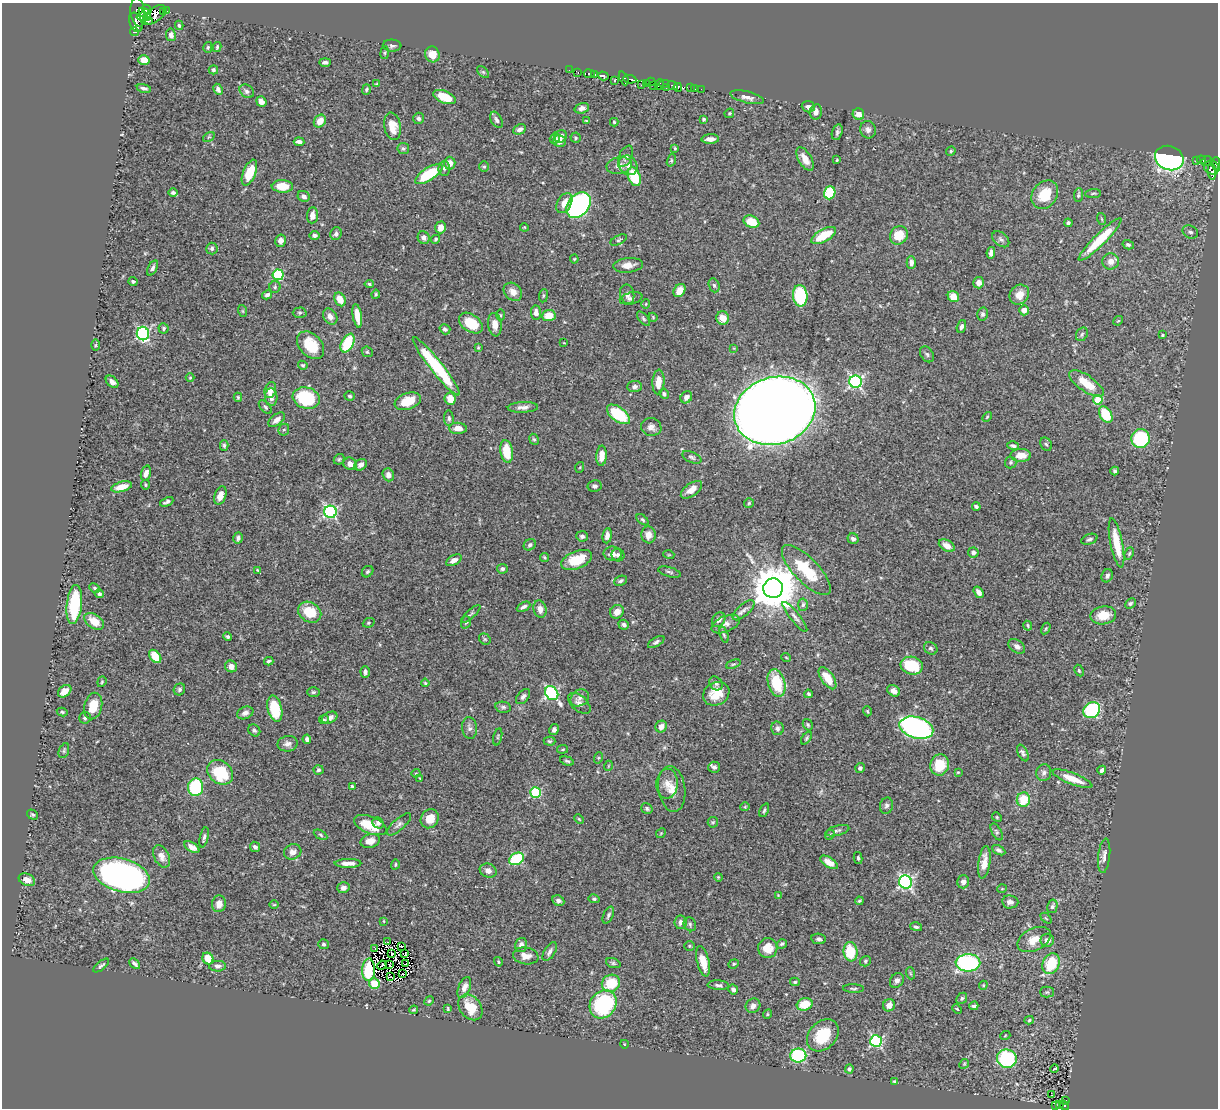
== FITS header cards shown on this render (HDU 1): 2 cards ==
NAXIS1  =                 1216
NAXIS2  =                 1106

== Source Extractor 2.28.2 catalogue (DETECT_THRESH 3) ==
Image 1216 x 1106 px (HDU 1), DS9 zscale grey, 1 PNG px = 1 image px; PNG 1220 x 1110 px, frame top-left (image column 1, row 1106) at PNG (2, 3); each listed source drawn as its Kron ellipse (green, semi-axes under 4 px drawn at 4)
Background 0.439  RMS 0.019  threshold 0.0561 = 3 sigma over >= 5 px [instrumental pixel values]
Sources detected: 479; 3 with non-positive FLUX_AUTO (blend fragments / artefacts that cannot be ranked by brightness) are neither listed nor drawn; the other 476 listed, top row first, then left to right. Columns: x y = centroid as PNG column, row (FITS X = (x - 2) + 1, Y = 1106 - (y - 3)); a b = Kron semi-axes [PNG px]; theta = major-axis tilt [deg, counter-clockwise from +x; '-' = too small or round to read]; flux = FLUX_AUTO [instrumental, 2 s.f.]
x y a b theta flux
147 9 5 4 - 230
163 11 3 2 - 44
166 11 3 2 - 14
138 12 14 7 -82 990
145 13 7 2 -35 230
155 15 12 7 41 490
144 17 7 3 -4 300
148 21 5 2 - 59
136 22 10 6 -71 460
179 25 5 3 - 2.1
135 32 4 2 - 31
171 35 6 5 - 4.8
392 46 9 6 -3 3.7
208 47 5 4 - 1.9
217 47 5 3 - 1.7
385 53 6 3 82 1.5
432 54 8 7 - 16
144 60 6 5 - 15
325 62 5 3 - 3.1
213 70 5 4 - 1.8
569 70 2 2 - 1.6
483 72 7 4 -44 1.8
578 72 4 3 - 18
589 74 5 3 - 50
595 75 4 3 - 88
603 76 5 4 - 300
624 78 7 3 -67 30
630 79 6 3 -8 85
614 81 3 3 - 85
651 82 4 2 - 37
646 83 4 3 - 17
376 84 3 3 - 1.2
642 84 4 2 - 12
659 84 5 2 - 130
664 84 5 2 - 100
654 85 3 2 - 17
673 86 5 3 - 66
666 87 2 2 - 8
678 87 4 2 - 80
144 88 7 4 -14 3
690 88 4 3 - 8
218 89 6 4 -64 4.6
366 89 5 4 - 1.8
694 89 3 3 - 31
701 89 4 2 - 22
247 91 8 6 -40 3.6
444 97 12 6 -21 26
747 97 17 5 -14 6.9
261 102 5 4 - 6.1
808 107 7 5 -21 4.5
582 108 7 5 17 5.3
816 112 7 6 - 6.9
729 113 5 4 - 1.5
858 114 6 5 - 9.4
418 118 6 5 - 3.3
704 119 4 4 - 2.3
496 120 9 5 -62 3.7
320 121 7 5 48 12
586 121 4 3 - 1.3
614 122 4 4 - 1.4
393 126 14 8 -79 17
520 129 6 5 - 4.3
868 130 9 8 - 5.1
837 132 8 5 73 2.9
560 136 6 6 - 7.4
209 137 6 4 32 1.8
555 138 5 5 - 3.5
576 138 5 5 - 2.4
710 139 9 4 2 6.9
559 141 7 5 -14 8.4
299 142 5 4 - 4.3
403 148 5 5 - 2.4
675 148 3 3 - 1.3
951 151 5 4 - 1.8
626 156 11 6 64 4.5
1169 158 14 12 -22 380
805 159 13 6 -60 12
671 160 6 4 70 1.6
837 160 3 2 - 1.2
1196 160 3 2 - 5
1201 160 4 3 - 53
1207 161 6 2 43 14
450 163 6 6 - 10
1216 163 6 3 87 69
628 165 10 9 - 8.1
619 166 13 8 10 9.2
484 167 5 5 - 1.8
1212 167 8 6 -20 100
444 168 7 6 - 3.8
1212 172 8 4 -84 100
249 173 14 6 68 33
429 174 16 6 32 68
634 177 10 6 -68 47
282 186 10 6 -2 23
173 192 4 4 - 2.5
830 193 6 5 - 51
1093 194 8 3 6 1.6
1045 195 15 12 53 34
1078 195 7 4 83 2.4
304 196 6 5 - 4.4
564 203 11 7 60 12
579 205 14 10 50 320
312 215 8 5 85 7.8
1102 219 6 3 -70 1.5
751 222 8 6 -24 24
1068 223 4 4 - 2.8
441 227 6 5 - 11
524 227 4 3 - 1
1190 232 8 6 -27 4.2
336 234 6 5 - 3.3
314 235 5 4 - 3.2
899 235 10 8 49 25
824 236 14 6 29 38
424 238 6 6 - 4.5
436 239 4 4 - 2
1001 239 10 6 -40 4
1100 239 29 6 45 45
619 240 9 4 25 2.4
281 241 6 5 - 4.9
1128 245 6 4 -14 2.4
212 248 6 5 - 3.2
991 253 6 4 79 5
574 259 4 4 - 1.3
1111 261 8 8 - 8.6
911 263 6 4 89 4.5
628 265 15 7 6 11
153 268 8 4 63 3.4
278 275 5 5 - 100
133 282 4 4 - 2.1
979 283 6 5 - 8.2
369 284 4 4 - 1.7
714 285 7 5 -70 2.5
275 287 6 5 - 2.3
679 290 7 5 54 14
513 292 10 8 -44 9.5
376 294 4 3 - 1.7
627 294 10 7 -78 5.5
267 295 5 4 - 3.5
1019 295 10 9 - 14
543 296 6 4 84 1.8
800 296 11 7 -84 82
953 297 6 5 - 17
631 298 11 5 12 4.2
340 299 7 5 -60 15
646 304 4 4 - 1.2
1024 310 5 5 - 6.2
243 311 6 4 -71 1.4
300 313 7 5 1 2.3
536 313 7 5 -84 6.6
982 314 6 5 - 3
500 315 5 3 - 1.4
549 315 7 5 4 20
357 316 12 4 -80 16
330 317 8 6 -58 7
653 317 4 4 - 1.3
723 318 6 6 - 13
643 319 8 4 -50 2.2
1118 321 5 4 - 1.3
471 323 13 8 -35 34
495 325 12 6 -83 12
961 327 6 4 72 3.8
164 328 5 5 - 2.3
445 329 5 5 - 3.2
143 333 7 6 - 170
1082 334 7 5 59 2.6
1162 335 3 3 - 1.5
347 343 10 6 63 52
564 343 4 2 - 0.76
96 345 5 3 - 1.2
310 345 16 11 -46 37
478 348 3 3 - 1.3
734 348 4 4 - 0.95
367 352 6 5 - 1.8
927 354 9 6 -56 2.8
303 365 5 4 - 1.8
436 366 37 6 -51 93
190 378 4 3 - 1.1
112 382 7 5 -43 4.9
658 382 12 6 87 14
856 382 6 6 - 230
1087 384 20 8 -34 28
634 387 7 5 3 4.3
270 390 8 5 74 10
664 394 5 4 - 3.1
350 396 5 4 - 2.3
238 397 4 4 - 1.5
271 397 9 6 -86 6.6
686 397 6 5 - 5.4
306 398 14 10 -16 73
450 399 6 5 - 17
1098 400 5 4 - 36
408 401 13 8 20 24
265 407 8 5 -47 2.4
523 407 15 5 2 6.4
775 411 41 33 18 3700
618 414 13 7 -36 59
1106 415 9 5 -59 45
987 417 6 3 46 1.4
449 418 8 5 -83 2.7
277 420 9 5 38 7.8
651 427 10 9 - 6.2
458 428 9 5 -1 9.2
284 430 6 5 - 2.3
534 439 6 4 -65 1.9
1140 439 9 9 - 89
1046 444 7 5 -59 2.4
224 445 5 4 - 2.1
1013 446 6 3 -14 2.7
507 451 11 6 -81 32
1021 455 10 6 1 15
602 456 10 5 86 12
692 457 10 5 -25 3
339 459 6 4 43 1.7
1011 462 6 5 - 2.2
350 464 7 6 - 7
361 465 7 5 34 5.9
580 467 5 3 - 1.2
1115 471 4 4 - 2.5
146 473 8 5 72 6.1
388 475 6 5 - 6.7
145 485 4 2 - 1.4
595 486 7 6 - 3.1
121 487 11 5 16 15
691 490 12 6 36 12
220 496 9 5 69 9.8
167 502 7 3 24 3.2
749 503 5 5 - 1.9
976 506 4 3 - 2.8
330 512 6 6 - 210
642 520 7 4 -41 1.9
648 535 8 7 - 8.6
582 536 6 5 - 3.3
607 536 8 4 83 6.3
238 538 6 4 75 3.3
853 539 6 5 - 4.4
1089 539 8 5 20 3.5
1116 543 25 6 -79 32
530 545 6 5 - 3.2
947 546 8 5 -29 9.9
973 553 5 5 - 4.8
613 554 9 7 -7 8.3
1129 554 6 4 63 1.8
618 555 6 6 - 3.8
669 555 5 3 - 1.2
545 557 5 4 - 1.5
454 560 8 5 29 5.9
577 560 16 8 22 38
502 569 5 4 - 2.6
257 570 3 2 - 0.88
806 570 33 12 -46 53
368 572 6 5 - 2.4
669 572 12 5 -16 3.5
1107 576 7 5 64 4.4
621 581 7 4 23 2.9
95 588 5 4 - 1.6
773 588 10 9 - 5400
979 592 6 4 -54 5.5
99 594 4 4 - 2.8
1130 603 6 4 44 2.3
74 604 19 7 84 77
803 605 6 5 - 2.7
524 607 7 4 27 3.4
540 609 9 6 -73 7
744 610 13 6 42 5.4
310 612 12 9 -33 33
617 612 7 6 - 9.1
471 614 12 3 41 2.2
1103 615 13 9 8 22
795 617 19 4 -51 5.2
719 620 8 6 58 6.1
94 621 11 7 -36 19
466 622 6 4 72 1.9
369 623 6 4 22 1.8
726 624 15 8 23 8
624 625 5 4 - 3.4
1028 626 5 3 - 1.7
1046 628 6 3 59 1.5
724 635 8 4 -71 1.9
227 637 4 3 - 2.7
485 639 6 5 - 1.8
656 642 9 4 31 2.9
1017 646 9 6 -34 5.1
931 648 7 6 - 2.6
155 656 7 5 -50 27
786 657 5 3 - 1.2
269 661 4 3 - 2.1
733 664 8 4 21 1.7
231 666 6 5 - 6.7
912 666 11 9 -13 49
1079 671 6 4 -63 1.8
365 672 6 4 -86 3.3
827 678 13 6 -55 20
102 682 5 4 - 1.6
425 683 4 3 - 1.3
716 683 8 6 -43 3.5
777 683 14 8 -73 51
179 689 6 5 - 2.7
65 691 7 5 37 11
894 691 7 5 -32 6.1
313 692 6 5 - 2.2
552 693 7 6 - 210
716 694 14 11 30 26
808 694 4 4 - 2.4
523 696 9 5 50 3.8
580 698 10 8 34 5.6
579 703 13 7 -42 6.3
93 706 13 9 77 25
503 707 8 5 -9 2.7
275 709 13 7 -77 53
1092 710 9 7 38 120
867 711 5 3 - 1.5
62 712 5 4 - 2.2
245 713 8 6 23 5.7
85 718 6 6 - 3.1
330 718 8 5 24 6.1
324 720 5 3 - 1.7
808 725 6 4 -59 1.8
661 727 6 5 - 6.7
470 728 11 7 -82 5
777 728 7 6 - 3.9
916 728 17 10 -16 360
254 730 6 5 - 2.9
554 730 5 4 - 4
498 737 9 3 77 1.9
806 738 7 4 54 2.2
307 739 4 3 - 3.1
549 741 6 4 -1 1.9
287 744 10 7 10 5.8
563 749 5 3 - 1.4
64 751 8 5 70 2.2
1023 753 9 4 -62 3.6
598 758 6 4 71 1.5
567 761 7 4 -16 2.3
940 765 11 9 73 33
608 766 5 3 - 1.1
714 767 6 5 - 3.7
860 768 5 4 - 2.7
319 770 5 4 - 2.2
1102 770 4 3 - 3.6
220 772 14 11 -38 63
958 772 4 3 - 1.3
416 773 4 4 - 1.3
1044 773 8 7 - 4.5
420 778 3 3 - 1
1072 779 21 5 -21 22
667 784 15 10 87 11
352 786 4 4 - 1.9
196 787 9 7 83 87
672 789 23 13 -82 17
535 792 5 5 - 97
1023 800 7 6 - 29
886 806 8 6 76 3.4
745 807 4 4 - 1.3
647 808 6 5 - 2.8
764 810 7 4 65 2.4
32 815 6 4 -34 2.1
997 817 5 4 - 1.4
430 819 10 8 57 17
579 819 5 3 - 1.3
713 822 5 5 - 1.9
378 823 6 5 - 3.7
399 824 15 5 42 4.9
370 825 17 8 -22 31
837 831 12 5 15 3.3
997 832 9 4 -61 2.5
661 833 5 4 - 1.3
321 835 7 4 -29 1.9
830 835 5 4 - 1.8
204 837 10 4 77 3.2
370 841 10 7 13 9.2
192 847 8 4 -31 6.2
255 847 5 4 - 3.6
999 850 7 4 -28 3.1
293 852 9 7 25 7.3
161 856 12 7 -63 8.3
1104 856 17 6 84 6.6
858 858 6 4 -76 1.9
516 859 8 5 30 83
829 862 10 5 -31 11
984 862 16 6 82 12
348 863 13 4 1 9.6
395 864 5 3 - 1.3
488 871 8 7 - 6.6
122 875 29 16 -15 620
718 877 4 3 - 1.1
27 880 8 6 -24 9.9
905 882 7 6 - 240
963 882 6 6 - 4.8
343 888 6 5 - 5.2
1002 889 5 3 - 0.94
778 895 2 2 - 0.81
594 899 5 4 - 2.1
558 900 6 5 - 4.6
859 901 4 3 - 1.6
1010 902 8 6 -7 6.3
219 904 8 7 - 9.3
274 905 5 3 - 1.2
1052 906 7 5 76 3
608 915 9 5 66 2.8
1046 918 6 4 -45 1.7
384 921 4 3 - 0.87
680 922 6 6 - 5.4
690 924 7 6 - 2.8
916 927 6 4 -15 2.5
819 939 7 5 -9 3.2
1034 940 18 11 26 18
1047 940 7 6 - 6.1
387 942 3 2 - 0.059
323 944 5 5 - 2.3
782 944 5 4 - 2.1
521 945 7 5 76 6.4
402 946 2 2 - 1.6
689 946 5 5 - 1.7
768 948 10 9 - 18
375 949 2 2 - 1.3
550 952 10 5 58 5
851 952 10 7 -83 41
392 953 3 2 - 2.1
405 954 4 3 - 0.86
526 956 13 8 -9 9.5
208 958 6 5 - 24
703 961 15 6 -75 21
865 961 6 5 - 2.1
498 962 5 3 - 1.3
613 963 7 5 -20 2.3
968 963 12 8 0 190
135 964 6 3 -42 3.1
389 964 3 2 - 1.1
406 964 4 2 - 0.34
734 964 5 4 - 1.7
1051 964 11 8 65 43
382 965 5 2 - 1.6
101 966 9 3 39 2.4
218 966 8 5 2 4.3
369 970 11 6 88 36
910 973 6 4 -71 1.3
403 974 2 2 - 0.65
390 977 3 2 - 0.63
897 981 8 6 52 4.5
795 982 5 4 - 1.8
374 983 5 5 - 19
611 983 9 8 - 42
718 985 11 4 -4 3.5
983 985 4 4 - 1.4
464 988 11 6 68 7.8
853 988 10 3 -2 2.2
733 989 5 4 - 3.3
1047 992 7 5 0 2.6
962 998 6 4 47 2.2
429 1001 5 4 - 1.5
603 1004 15 12 53 130
805 1004 8 6 18 25
889 1005 6 6 - 8.9
753 1006 8 7 - 5.5
974 1006 4 4 - 2.7
470 1007 14 10 -52 31
448 1009 4 3 - 1.5
957 1009 5 3 - 1.1
414 1010 4 3 - 1.5
767 1014 5 4 - 1.3
1029 1020 4 4 - 1.7
823 1035 18 13 46 42
1005 1036 5 3 - 1.1
876 1041 6 6 - 160
624 1044 4 3 - 0.94
798 1056 8 7 - 130
1007 1059 10 9 - 100
964 1064 5 4 - 1.4
849 1069 4 4 - 2.5
1054 1069 4 2 - 1.7
895 1081 4 3 - 1.9
1051 1095 2 2 - 1.1
1065 1100 3 2 - 8.6
1056 1105 3 2 - 11
1059 1105 3 3 - 2.7
1064 1105 5 3 - 58
At the frame edge (FLAGS 8, measured only in part): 1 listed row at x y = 1216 163
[3 non-positive-flux detections neither listed nor drawn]